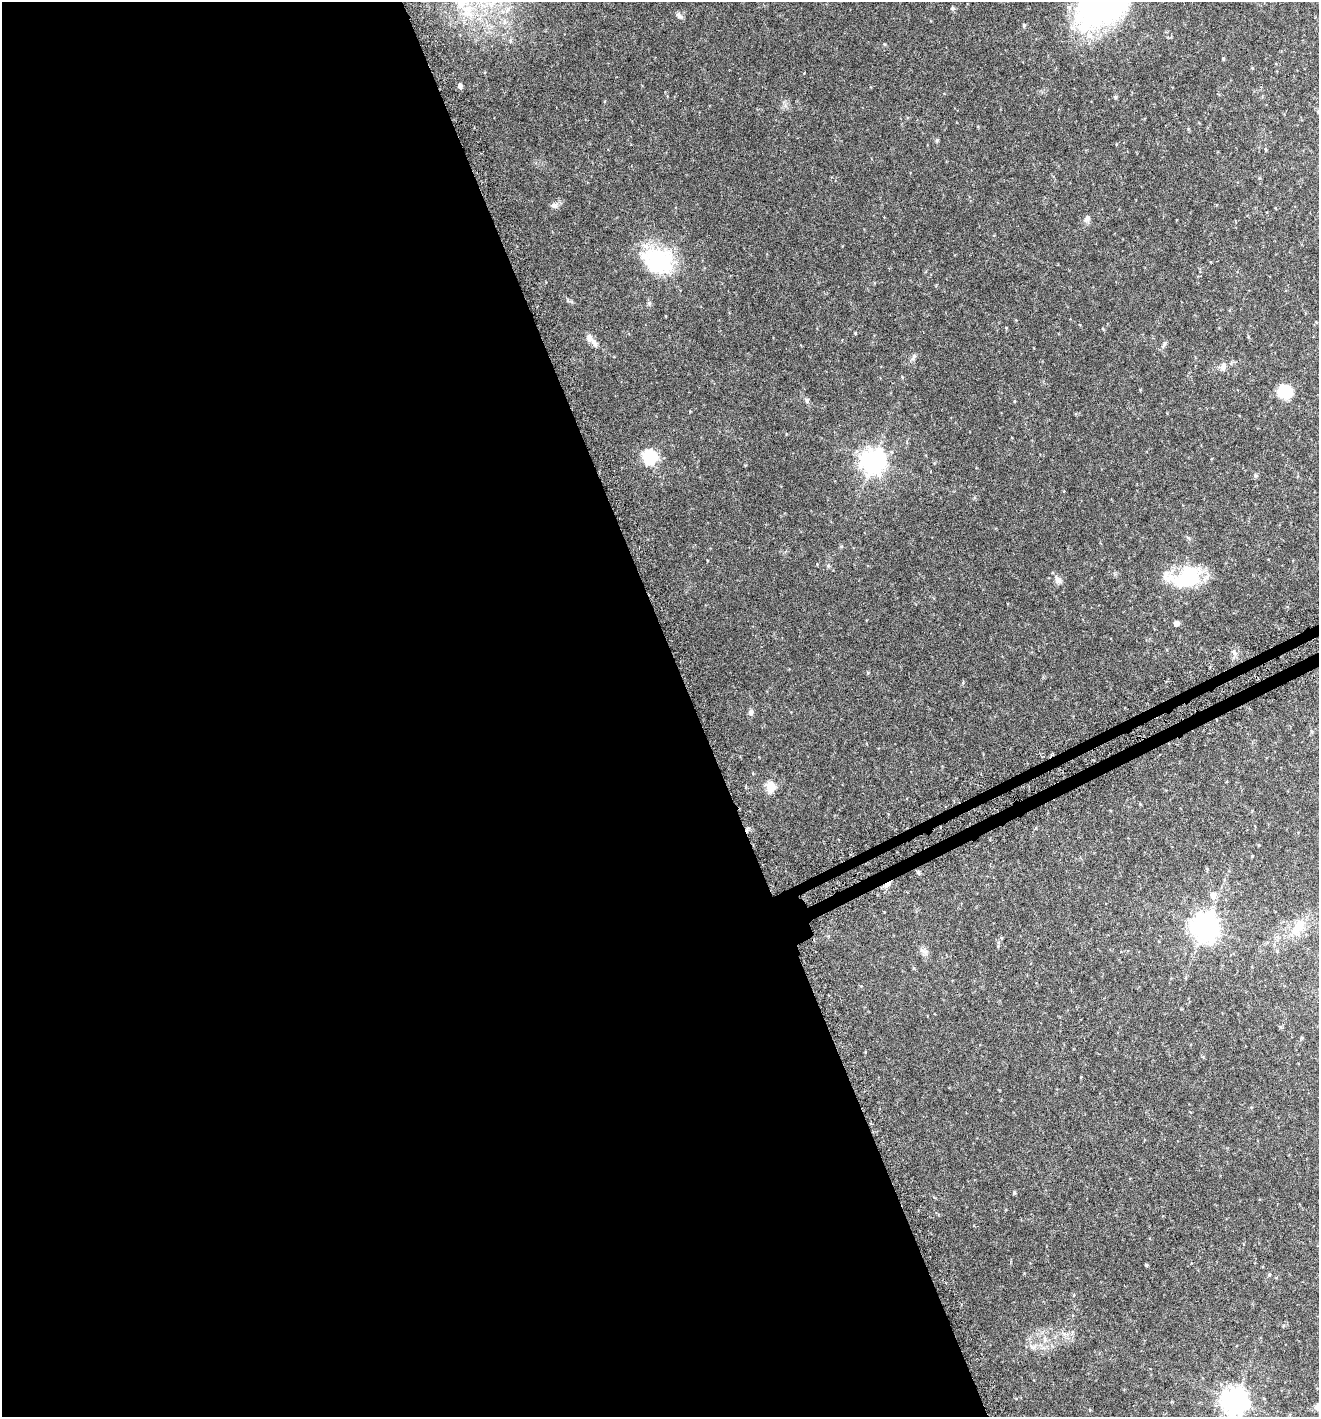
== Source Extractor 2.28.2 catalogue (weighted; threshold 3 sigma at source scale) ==
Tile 9 of 4 x 4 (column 1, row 3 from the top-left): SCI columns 200-1516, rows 1452-2866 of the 5596 x 5729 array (HDU 1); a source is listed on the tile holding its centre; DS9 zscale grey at full resolution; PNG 1321 x 1419 px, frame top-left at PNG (2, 2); no overlay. Shown black and unused: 53% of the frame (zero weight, under 3 of 6 exposures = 3% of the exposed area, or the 3 px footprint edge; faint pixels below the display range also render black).
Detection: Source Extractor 2.28.2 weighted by HDU 2 'WHT'; one run over the whole footprint, this tile lists its part. Background 0.0408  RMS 0.0042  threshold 0.017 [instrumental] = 3 sigma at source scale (4.09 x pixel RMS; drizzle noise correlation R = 1.36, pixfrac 0.8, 0.0396/0.0396 arcsec/px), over >= 5 px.
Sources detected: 47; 1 inside a brighter object's white glare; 1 cosmic-ray / hot-pixel residue — not listed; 2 inside a brighter listed object's ellipse — not listed separately; the other 43 listed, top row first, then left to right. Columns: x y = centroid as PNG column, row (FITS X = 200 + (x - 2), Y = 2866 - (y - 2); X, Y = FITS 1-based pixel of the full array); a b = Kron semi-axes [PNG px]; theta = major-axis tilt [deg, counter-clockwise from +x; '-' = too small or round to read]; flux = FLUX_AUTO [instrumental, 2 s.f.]
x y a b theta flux
1103 4 65 36 38 110
953 8 5 5 - 0.68
468 11 19 9 75 5.1
679 15 10 7 -40 1.2
1024 25 5 4 - 0.44
884 44 5 3 - 0.32
1223 59 4 3 - 0.4
1252 68 4 4 - 0.32
460 86 5 4 - 1.2
1115 97 5 5 - 0.54
937 140 6 4 47 0.46
554 205 9 7 -28 1.4
1087 219 10 7 52 1.2
658 260 39 30 -21 29
649 303 6 6 - 0.67
855 333 4 3 - 0.37
594 343 16 7 -55 1.9
1164 344 11 4 55 0.87
913 357 11 5 65 1
1223 367 11 7 77 1.5
1286 391 15 13 -32 12
807 400 6 5 - 0.6
690 411 3 3 - 0.26
650 457 7 6 - 60
873 461 8 8 - 310
1256 476 6 5 - 0.58
828 565 5 5 - 0.54
1188 577 35 26 -2 19
1058 580 12 8 -61 1.8
1176 623 4 4 - 2.1
1234 653 9 6 -52 1.3
751 712 8 7 - 1.2
771 786 6 5 - 17
1252 856 4 2 - 0.23
918 872 5 4 - 0.56
1213 895 7 6 - 2.7
1205 927 9 8 - 410
1298 927 27 13 54 7.7
998 946 4 4 - 0.32
924 951 14 5 -15 1.3
1146 1265 4 3 - 0.51
1034 1347 10 5 27 1.3
1235 1400 9 8 - 370
Isophote crosses this tile's border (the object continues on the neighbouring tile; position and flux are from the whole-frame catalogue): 2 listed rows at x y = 1103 4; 1235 1400
Unlisted compact peaks at least as high as the median listed source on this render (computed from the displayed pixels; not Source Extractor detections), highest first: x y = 1014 1193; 868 673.